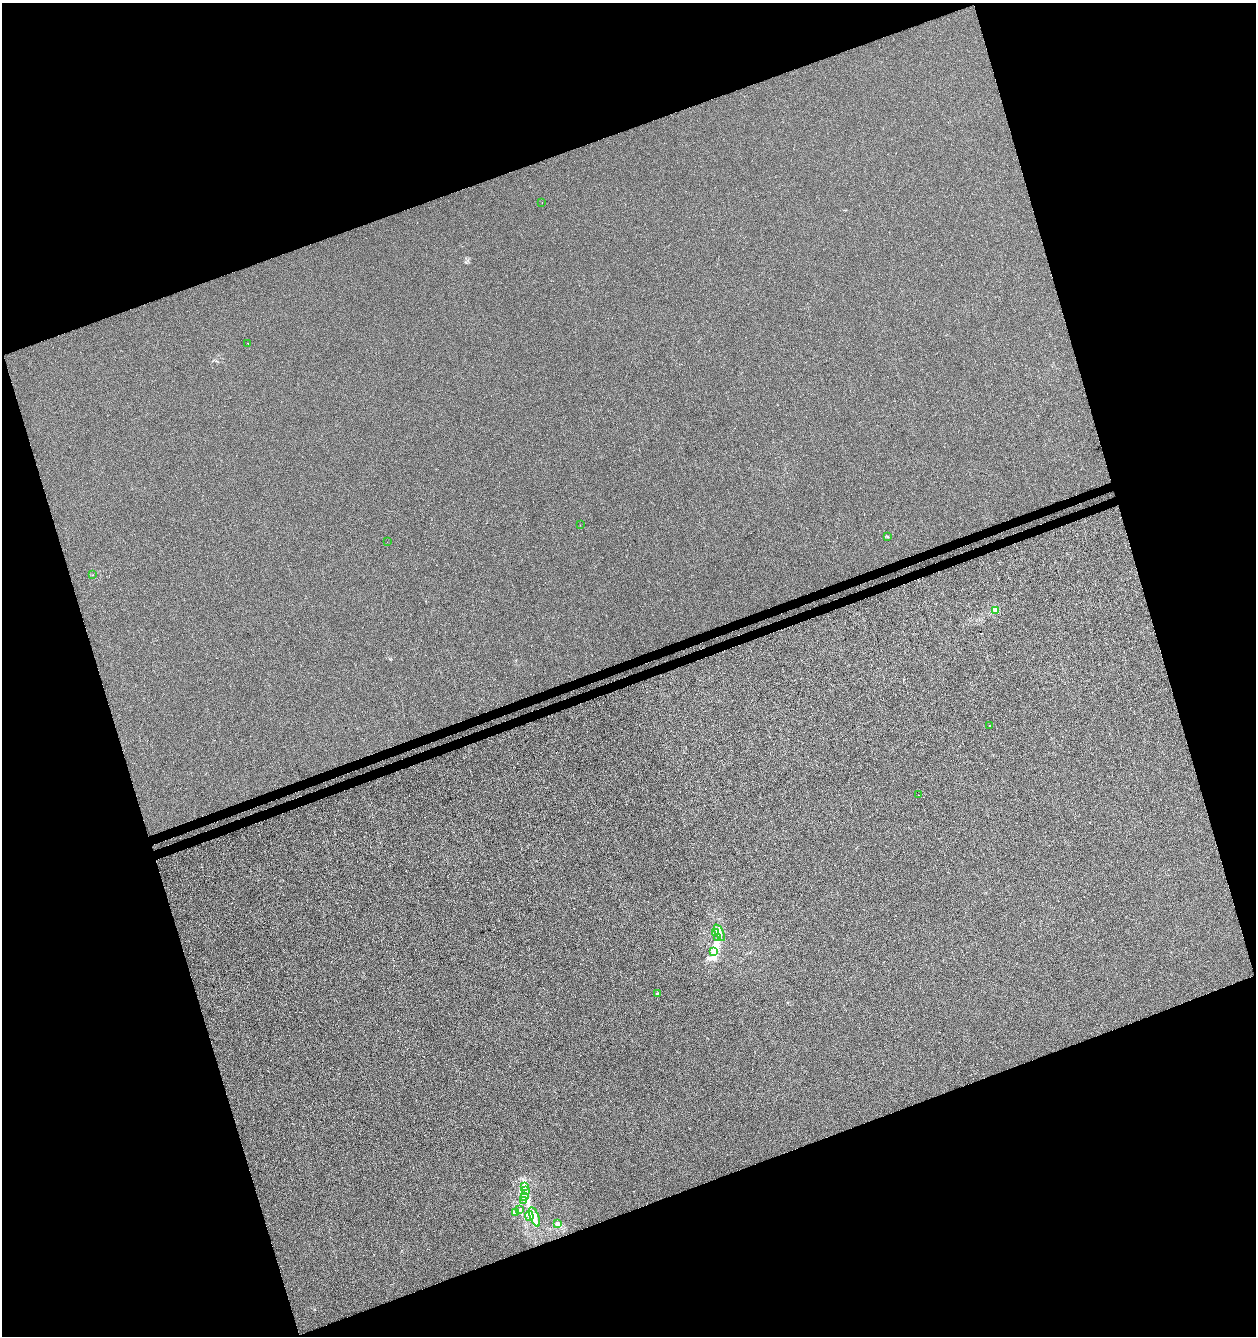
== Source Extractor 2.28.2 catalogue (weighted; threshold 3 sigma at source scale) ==
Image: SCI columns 84-5099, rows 58-5392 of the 5235 x 5447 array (HDU 1 of 3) = the unmasked area's bounding box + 8 px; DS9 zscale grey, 4 x 4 block average (1 PNG px = mean of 4 x 4 image px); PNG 1258 x 1338 px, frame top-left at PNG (2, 3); each listed source drawn as its Kron ellipse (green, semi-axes under 4 px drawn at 4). Shown black and unused: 39% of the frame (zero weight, under 3 of 4 exposures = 5% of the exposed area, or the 3 px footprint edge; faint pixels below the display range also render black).
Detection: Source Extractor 2.28.2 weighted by HDU 2 'WHT'. Background 3.05e-05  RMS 0.0039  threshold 0.0176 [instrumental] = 3 sigma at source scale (4.5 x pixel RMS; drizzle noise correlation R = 1.50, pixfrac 1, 0.0396/0.0396 arcsec/px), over >= 5 px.
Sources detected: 28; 2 coinciding with a brighter row at this scale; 3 inside a brighter listed object's ellipse — not listed separately; the other 23 listed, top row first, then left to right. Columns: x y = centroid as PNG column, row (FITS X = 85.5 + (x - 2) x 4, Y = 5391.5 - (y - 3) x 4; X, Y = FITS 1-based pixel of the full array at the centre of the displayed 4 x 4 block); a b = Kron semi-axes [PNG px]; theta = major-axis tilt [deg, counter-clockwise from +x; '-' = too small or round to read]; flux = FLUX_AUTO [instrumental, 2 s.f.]
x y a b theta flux
542 203 2 2 - 0.35
248 343 2 2 - 0.49
580 525 2 2 - 0.36
888 537 2 2 - 1
387 542 2 2 - 0.29
93 575 2 2 - 0.58
996 611 3 2 - 11
990 726 2 2 - 1.1
918 795 2 2 - 0.64
715 932 3 2 - 1.6
719 932 9 3 -65 10
717 938 2 2 - 2.1
714 952 4 3 - 6
657 994 2 2 - 1.4
524 1186 2 2 - 1.2
526 1191 2 2 - 0.7
525 1196 4 2 - 3.4
524 1200 3 2 - 2.7
519 1210 3 2 - 2.3
515 1212 3 2 - 1.9
529 1216 5 2 - 3.5
534 1217 10 4 -69 12
558 1224 2 2 - 1.8
Diffuse or blended objects may show on this block-average render without a row.